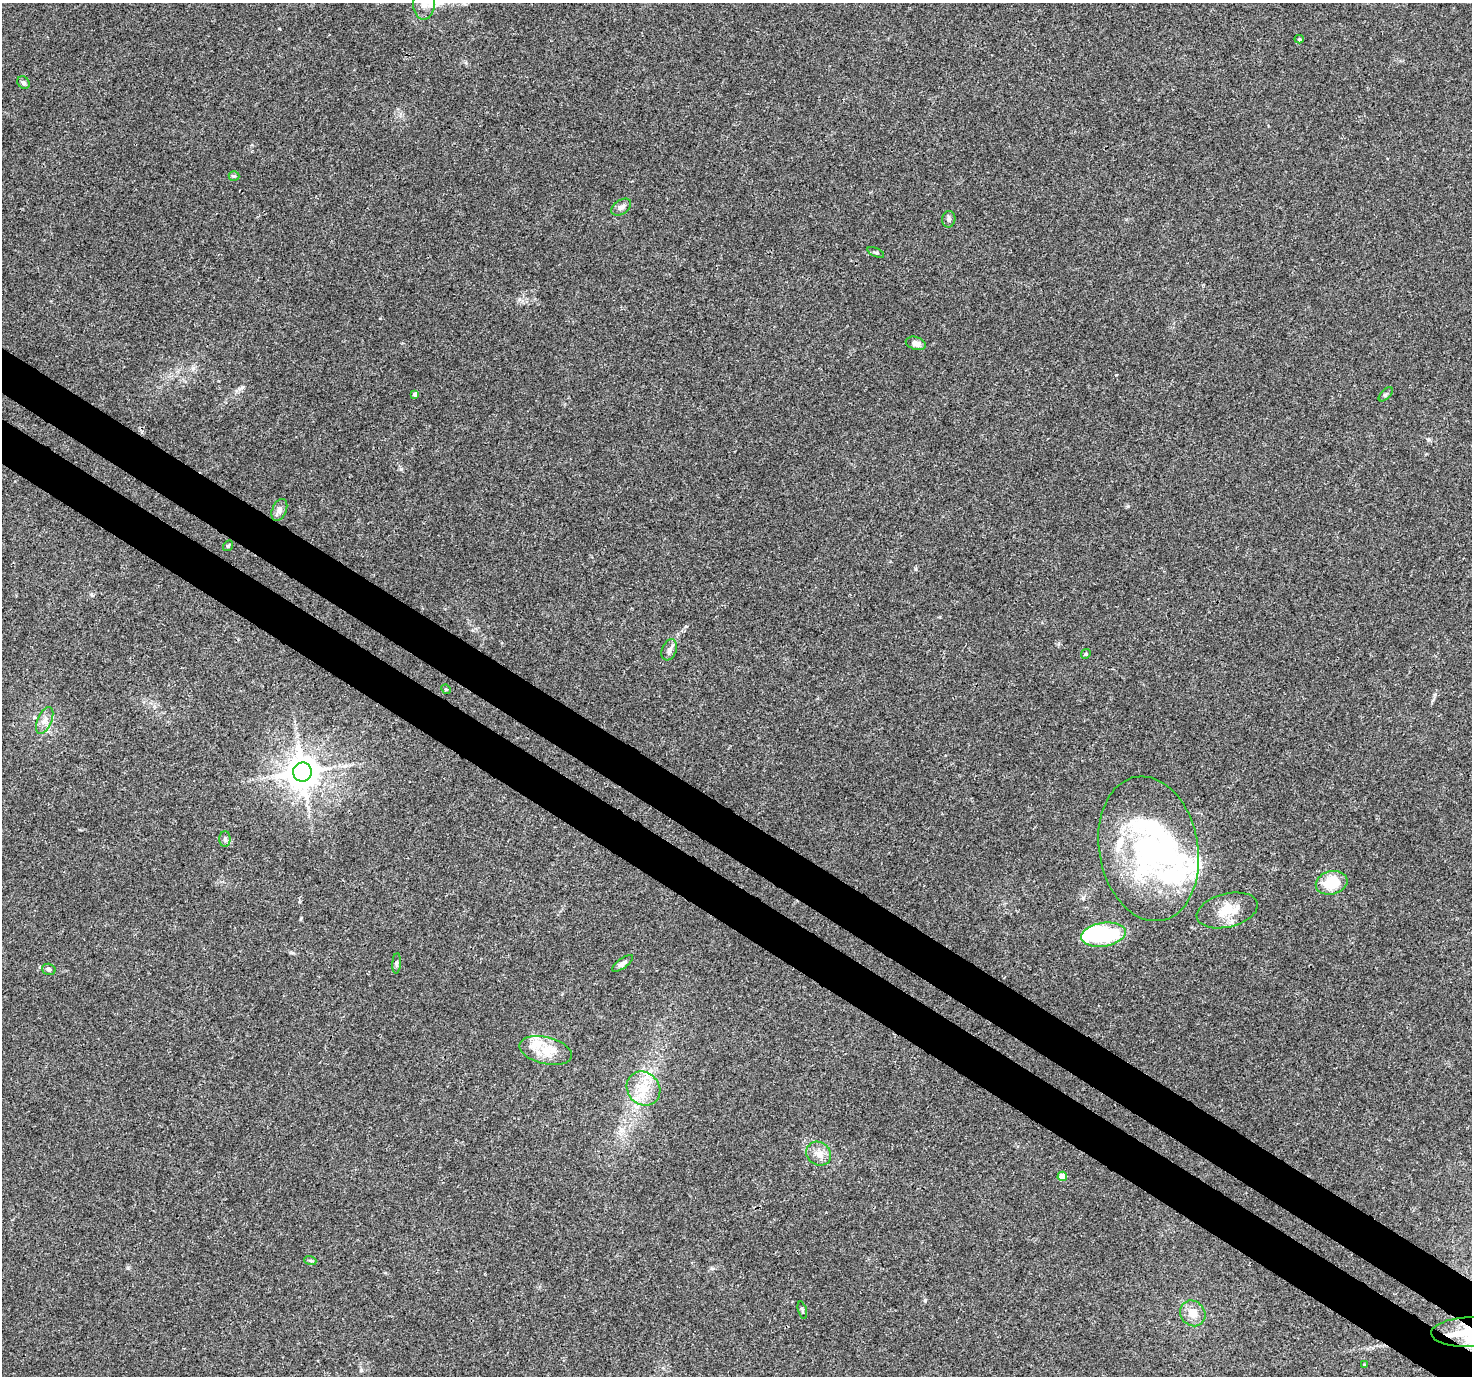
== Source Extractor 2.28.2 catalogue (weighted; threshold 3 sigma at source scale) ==
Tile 6 of 4 x 4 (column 2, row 2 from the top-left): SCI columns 1505-2974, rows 2981-4354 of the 5958 x 6028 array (HDU 1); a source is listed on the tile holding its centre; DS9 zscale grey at full resolution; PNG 1474 x 1378 px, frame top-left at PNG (2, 3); each listed source drawn as its Kron ellipse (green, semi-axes under 4 px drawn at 4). Shown black and unused: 7% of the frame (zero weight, under 3 of 4 exposures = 5% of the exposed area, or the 3 px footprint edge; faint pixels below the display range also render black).
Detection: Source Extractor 2.28.2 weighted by HDU 2 'WHT'; one run over the whole footprint, this tile lists its part. Background 0.016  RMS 0.0026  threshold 0.0118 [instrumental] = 3 sigma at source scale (4.5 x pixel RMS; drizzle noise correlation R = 1.50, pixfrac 1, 0.0396/0.0396 arcsec/px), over >= 5 px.
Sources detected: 42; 1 inside a brighter object's white glare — neither listed nor drawn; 7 inside a brighter listed object's ellipse — not listed separately; the other 34 listed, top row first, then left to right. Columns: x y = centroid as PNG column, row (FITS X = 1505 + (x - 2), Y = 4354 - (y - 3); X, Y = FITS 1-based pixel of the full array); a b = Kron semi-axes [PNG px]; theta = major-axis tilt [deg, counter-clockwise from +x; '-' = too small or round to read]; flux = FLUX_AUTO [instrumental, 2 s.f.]
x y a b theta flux
424 4 16 10 88 3.2
1299 39 4 4 - 0.37
23 83 7 5 -45 0.59
234 176 5 5 - 0.35
621 207 11 7 35 1.1
949 219 8 6 80 0.74
876 252 9 3 -21 0.37
916 343 10 6 -17 1.7
415 394 4 4 - 0.79
1386 394 9 4 45 0.48
279 510 11 7 67 1.1
228 546 6 4 53 0.32
669 650 11 7 68 1.1
1086 654 5 4 - 0.35
446 689 5 4 - 0.32
45 721 14 7 66 1.6
302 772 9 9 - 550
225 839 8 5 90 0.68
1149 849 73 49 -80 52
1332 883 16 11 15 8
1227 910 31 16 14 6
1103 935 22 12 9 22
397 963 10 4 85 0.57
623 963 12 5 36 1.1
49 969 7 5 -16 0.63
546 1050 27 13 -14 6.3
643 1089 18 16 -48 5.9
819 1154 13 11 -34 2.2
1062 1176 5 4 - 3.7
310 1260 6 4 -19 0.36
802 1310 8 4 -74 0.4
1193 1313 13 12 - 2.9
1469 1332 38 15 2 16
1364 1365 4 4 - 0.24
Overlapping masked pixels (flux is a lower limit): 1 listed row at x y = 1469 1332
Isophote crosses this tile's border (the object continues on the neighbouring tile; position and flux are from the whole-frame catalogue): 2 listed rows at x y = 424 4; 1469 1332
Unlisted compact peaks at least as high as the median listed source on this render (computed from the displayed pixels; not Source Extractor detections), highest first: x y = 925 1300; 401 469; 915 569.